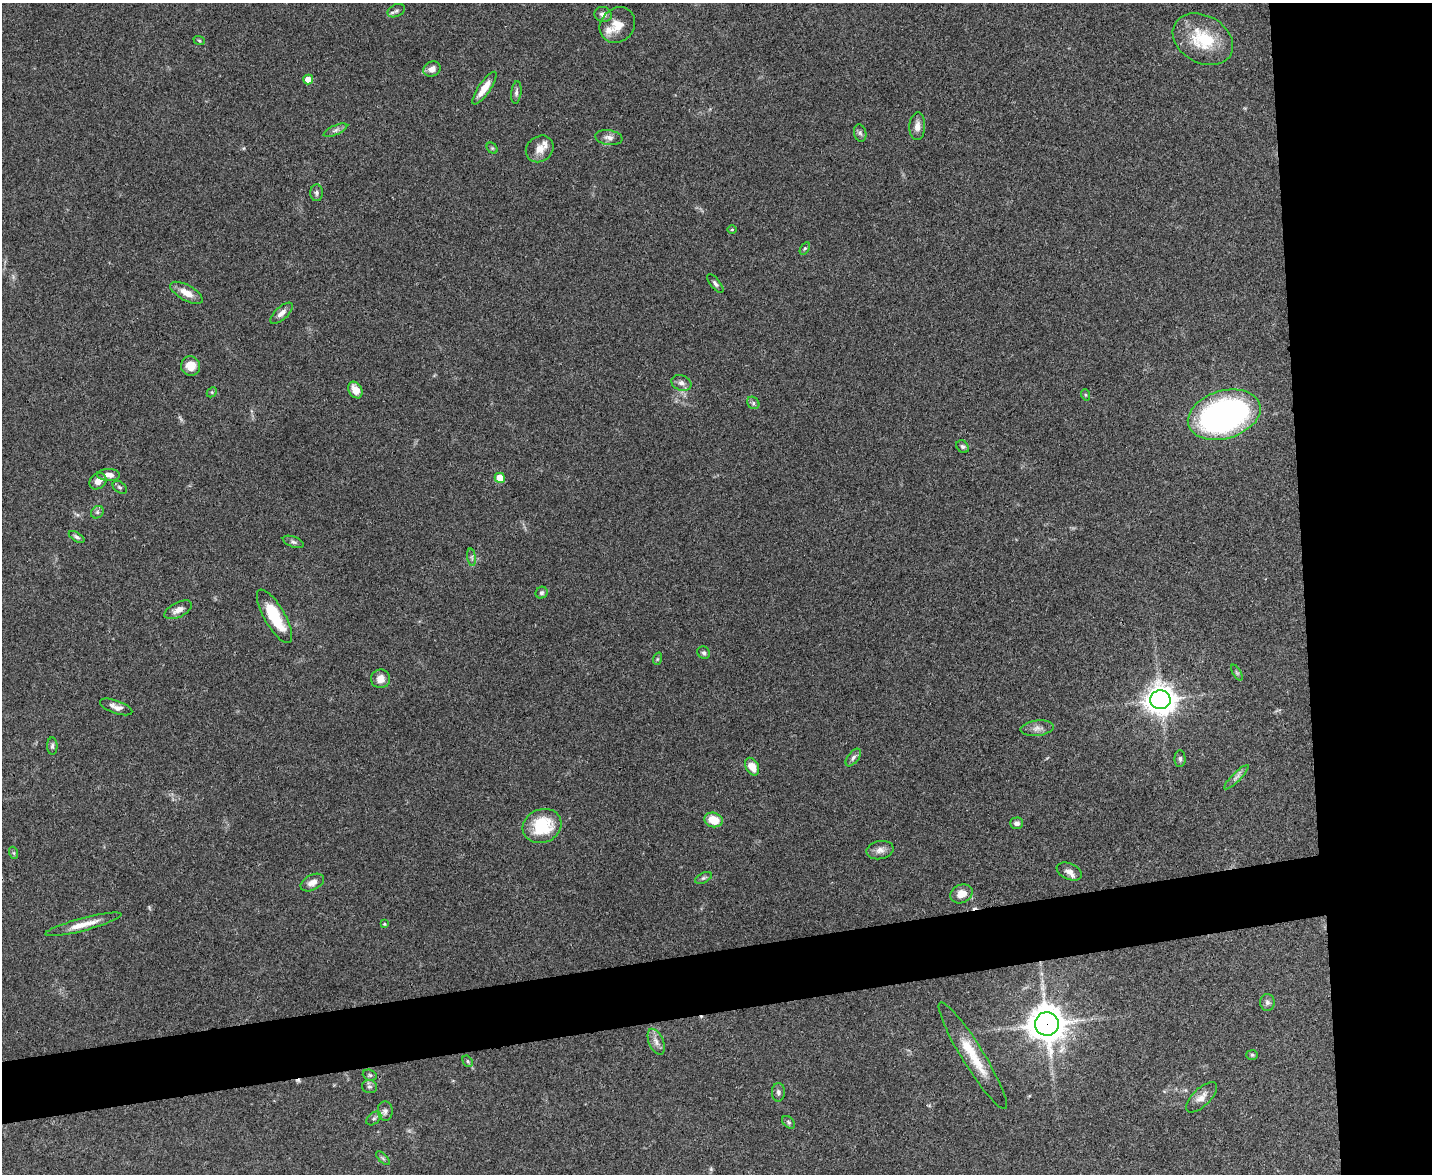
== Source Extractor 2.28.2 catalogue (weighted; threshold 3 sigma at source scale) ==
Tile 6 of 3 x 4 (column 3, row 2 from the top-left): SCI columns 2994-4423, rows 2344-3515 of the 4665 x 4686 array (HDU 1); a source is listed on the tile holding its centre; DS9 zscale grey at full resolution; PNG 1434 x 1176 px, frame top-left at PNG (2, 3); each listed source drawn as its Kron ellipse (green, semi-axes under 4 px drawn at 4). Shown black and unused: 14% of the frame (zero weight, under 3 of 4 exposures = <1% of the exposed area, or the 3 px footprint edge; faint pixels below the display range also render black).
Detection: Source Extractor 2.28.2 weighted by HDU 2 'WHT'; one run over the whole footprint, this tile lists its part. Background 0.0555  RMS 0.0047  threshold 0.021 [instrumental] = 3 sigma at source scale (4.5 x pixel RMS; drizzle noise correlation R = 1.50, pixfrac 1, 0.05/0.05 arcsec/px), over >= 5 px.
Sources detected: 81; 2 cosmic-ray / hot-pixel residue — neither listed nor drawn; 2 inside a brighter listed object's ellipse — not listed separately; the other 77 listed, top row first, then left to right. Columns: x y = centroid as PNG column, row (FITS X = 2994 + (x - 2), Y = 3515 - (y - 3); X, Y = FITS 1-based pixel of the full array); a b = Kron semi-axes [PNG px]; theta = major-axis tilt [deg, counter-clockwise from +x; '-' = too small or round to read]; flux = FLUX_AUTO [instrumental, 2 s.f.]
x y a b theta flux
396 11 9 6 27 1.3
603 14 9 7 -14 2.3
617 25 19 16 46 7.3
1203 39 32 23 -30 22
199 40 6 3 -20 0.54
432 69 9 7 26 3.1
308 79 5 5 - 4.7
484 88 19 6 55 6.2
516 92 11 5 84 1.4
917 126 14 8 87 3.4
335 130 13 4 24 1.6
860 133 9 6 -74 1.2
609 137 13 7 -8 2.3
492 148 6 5 - 0.71
540 149 15 12 39 4.7
316 193 8 6 -90 1.2
732 230 4 3 - 0.44
805 248 7 4 58 0.71
715 283 11 5 -51 1.3
186 293 18 7 -29 5.3
281 313 14 6 42 2.7
191 366 10 9 - 5.5
681 383 10 7 -21 2.2
355 390 9 6 -57 5.4
212 392 5 4 - 0.62
1086 395 6 3 -71 0.57
753 403 7 5 -49 0.92
1224 415 37 24 17 140
963 447 7 5 -42 1.1
108 475 11 6 -1 3.3
500 478 5 5 - 8.6
98 481 9 7 40 3.2
120 487 8 5 -39 1
97 512 7 5 46 1.1
77 537 9 4 -32 1
293 542 11 5 -20 1.3
472 557 9 4 -82 1.1
542 593 6 5 - 0.93
178 610 15 7 26 3.3
274 616 30 10 -60 18
704 653 7 6 - 1.1
657 659 6 4 71 0.58
1237 673 9 4 -59 0.91
380 679 9 9 - 4
1160 700 10 9 - 630
116 707 17 6 -20 2.8
1037 728 17 7 7 2.8
52 746 8 5 89 1.1
853 757 10 5 52 1.5
1180 759 8 5 -90 1.1
752 767 9 6 -63 5.2
1236 777 17 3 45 1.7
713 820 9 7 -16 8.2
1017 823 6 5 - 1.5
542 826 20 16 22 20
880 850 14 9 11 3
14 853 6 4 -71 0.63
1069 872 13 8 -24 2.8
703 878 9 5 26 1
312 882 13 7 26 3.5
961 894 11 9 26 4.6
83 924 39 6 15 6.9
384 924 3 3 - 0.43
1267 1002 8 7 - 1.6
1047 1024 12 12 - 950
656 1042 14 7 -67 2.9
1252 1055 6 5 - 0.71
973 1056 62 11 -58 16
468 1061 6 4 -58 0.73
370 1075 7 5 -21 0.88
369 1087 7 6 - 1.2
778 1092 9 6 88 1.4
1201 1097 20 9 44 3.9
385 1111 9 7 -84 1.9
374 1118 8 5 40 1.3
789 1122 7 5 -42 0.85
383 1158 9 3 -45 0.75
Overlapping masked pixels (flux is a lower limit): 1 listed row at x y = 1047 1024